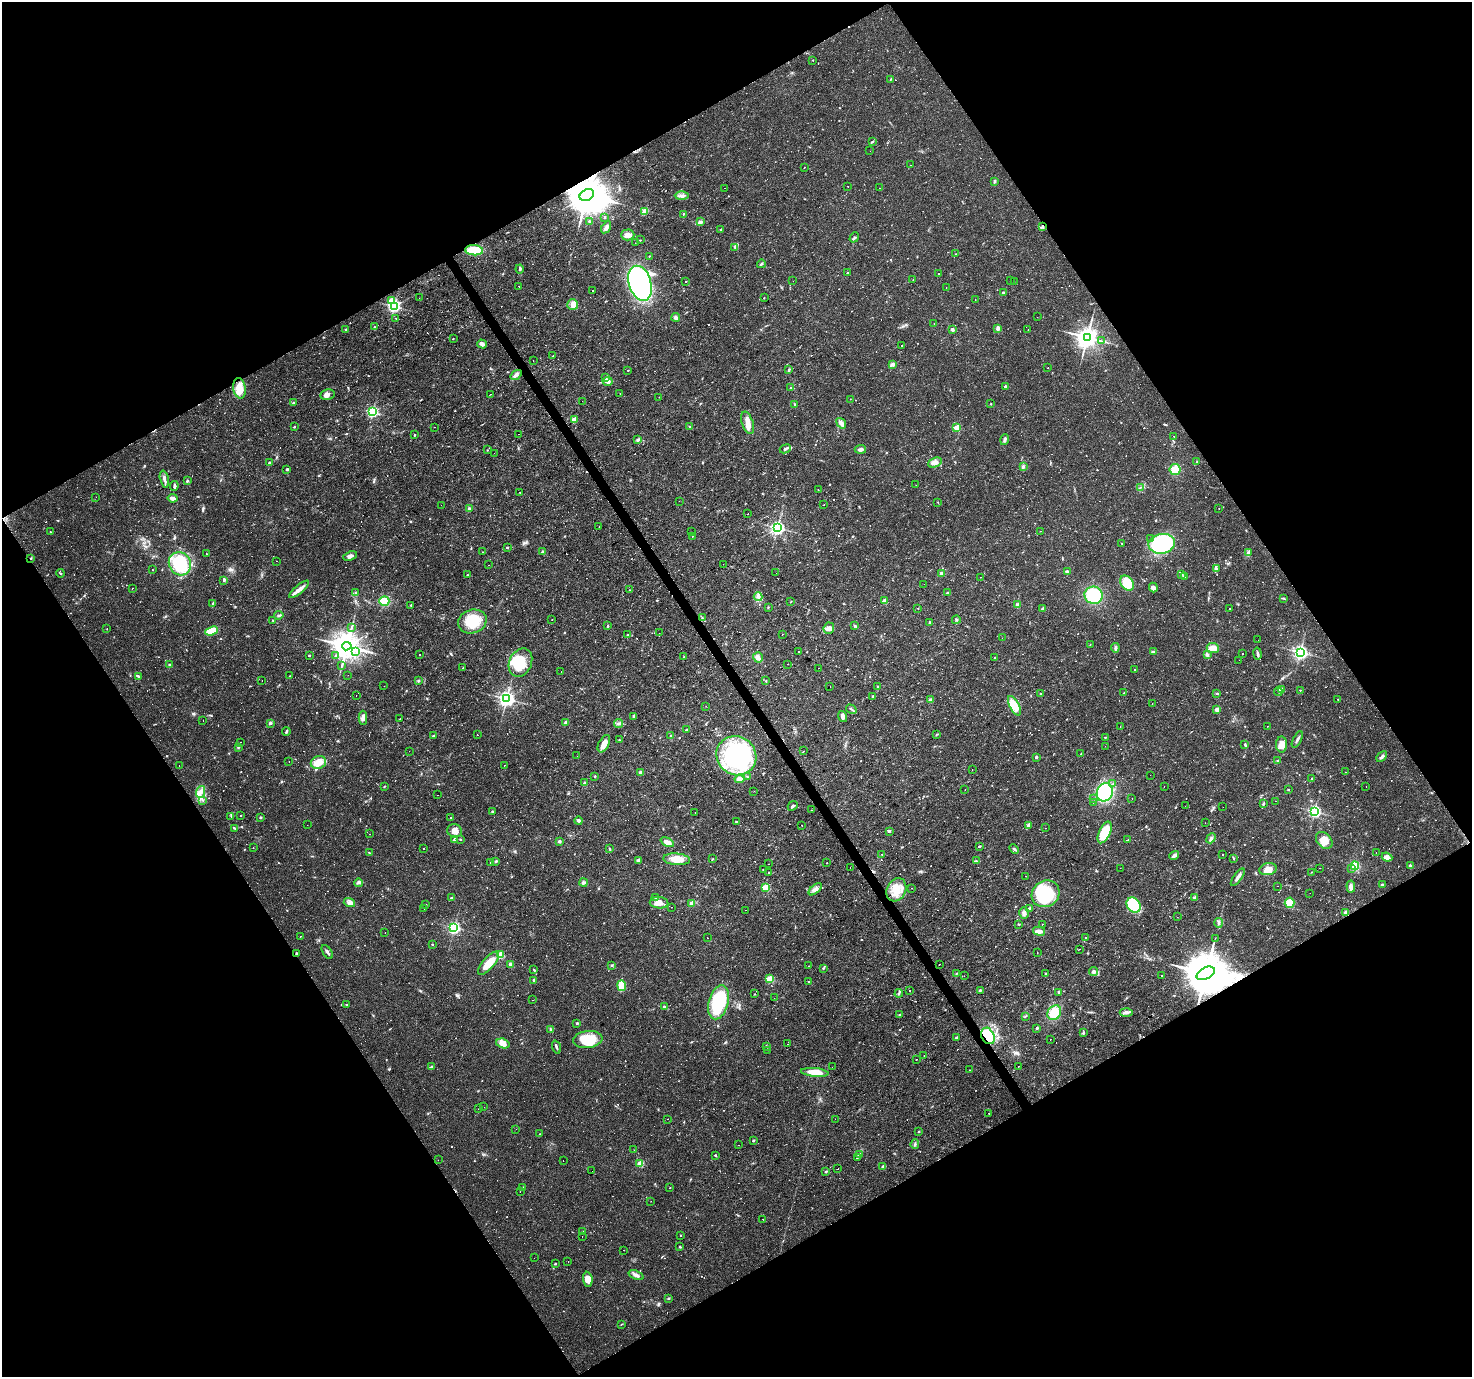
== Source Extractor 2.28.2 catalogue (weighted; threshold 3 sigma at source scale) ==
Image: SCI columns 1-5878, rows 113-5612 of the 5878 x 5787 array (HDU 1 of 3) = the unmasked area's bounding box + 8 px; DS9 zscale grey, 4 x 4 block average (1 PNG px = mean of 4 x 4 image px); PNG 1474 x 1379 px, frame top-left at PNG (2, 2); each listed source drawn as its Kron ellipse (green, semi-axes under 4 px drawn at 4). Shown black and unused: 48% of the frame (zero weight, under 2 of 3 exposures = <1% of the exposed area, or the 3 px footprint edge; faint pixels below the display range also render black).
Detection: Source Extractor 2.28.2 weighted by HDU 2 'WHT'. Background 0.0199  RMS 0.0024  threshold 0.011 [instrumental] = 3 sigma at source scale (4.5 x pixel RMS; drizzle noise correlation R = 1.50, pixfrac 1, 0.0396/0.0396 arcsec/px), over >= 5 px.
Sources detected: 1338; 5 too faint to see at this stretch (4 x 4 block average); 2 inside a brighter object's white glare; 264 cosmic-ray / hot-pixel residue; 1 long thin detection or spike segment (spike, bleed or trail) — neither listed nor drawn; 9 coinciding with a brighter row at this scale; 23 inside a brighter listed object's ellipse — not listed separately; of the other 1034, all 500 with FLUX_AUTO >= 0.887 (the completeness limit of this list) listed and drawn (534 fainter detections not listed), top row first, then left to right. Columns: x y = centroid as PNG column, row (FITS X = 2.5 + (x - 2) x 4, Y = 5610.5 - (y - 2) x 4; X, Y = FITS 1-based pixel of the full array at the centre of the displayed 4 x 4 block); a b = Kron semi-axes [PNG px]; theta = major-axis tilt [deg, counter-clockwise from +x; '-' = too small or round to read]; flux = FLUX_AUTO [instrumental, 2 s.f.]
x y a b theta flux
813 60 2 2 - 1
891 79 2 2 - 1.2
872 142 3 2 - 1.2
870 151 2 2 - 1.1
911 165 2 2 - 1.9
804 167 2 2 - 1.1
995 181 4 2 - 1.9
848 186 2 2 - 6.1
725 188 2 2 - 0.94
880 188 2 2 - 9.8
587 195 7 5 28 7200
682 196 7 4 0 5.1
645 211 2 2 - 35
683 214 2 2 - 1.1
605 217 3 2 - 1.2
589 221 3 2 - 1.1
701 222 3 2 - 2.1
606 227 7 3 58 5.7
1042 227 3 2 - 2
721 229 2 2 - 1.2
628 235 7 5 0 7.9
854 237 5 2 - 2.4
640 240 2 2 - 1.1
635 243 2 2 - 0.93
735 247 4 2 - 1.7
474 250 9 5 -5 40
955 254 2 2 - 0.9
649 256 2 2 - 1.1
761 264 4 2 - 1.9
520 269 4 3 - 2.2
847 273 2 2 - 1.7
938 273 2 2 - 1.7
913 280 2 2 - 2.9
686 281 2 2 - 1.5
793 281 2 2 - 1.6
1010 281 2 2 - 2.3
1014 282 2 2 - 1.2
640 283 18 11 -74 410
519 286 2 2 - 1.7
946 287 2 2 - 3.5
593 291 2 2 - 1.2
1003 293 4 3 - 1.7
419 298 2 2 - 0.91
764 298 2 2 - 1
975 299 2 2 - 0.93
391 301 2 2 - 33
573 305 5 5 - 11
394 306 2 2 - 380
676 317 4 3 - 3.1
1037 317 2 2 - 1.4
396 318 2 2 - 1.1
934 324 2 2 - 2.1
374 327 2 2 - 1.6
998 328 4 3 - 3.8
346 329 3 2 - 1.1
952 330 2 2 - 13
1028 330 2 2 - 4.6
1087 337 3 3 - 1400
453 339 2 2 - 1.1
1101 341 3 2 - 1.2
482 344 5 3 - 6.4
901 345 2 2 - 1.8
553 356 2 2 - 1
533 360 2 2 - 6.3
892 365 3 3 - 2.7
1048 368 2 2 - 3.8
628 370 2 2 - 1.7
789 370 3 2 - 1.6
516 375 6 3 34 5.3
605 377 3 2 - 1.4
607 381 5 4 - 6.8
1005 386 2 2 - 3.4
239 388 10 6 -80 21
791 388 3 2 - 1.6
620 393 2 2 - 1
490 394 2 2 - 7.9
328 395 7 5 10 6.3
659 397 2 2 - 1.2
850 399 2 2 - 1.3
582 401 2 2 - 1.9
293 402 2 2 - 4.2
795 404 2 2 - 1.5
991 404 2 2 - 1
372 412 2 2 - 260
574 420 2 2 - 35
747 423 11 5 -69 12
841 423 6 3 -53 7.5
294 427 2 2 - 3.3
435 427 2 2 - 1.3
690 427 3 2 - 1
957 428 2 2 - 60
518 434 2 2 - 1.5
415 435 2 2 - 1.3
1174 436 2 2 - 1.6
638 440 2 2 - 11
1004 440 5 3 - 3.1
785 449 6 2 24 4.2
860 449 6 3 5 5.2
487 450 2 2 - 0.89
494 453 2 2 - 0.94
269 462 2 2 - 4.6
935 462 7 4 24 10
1197 462 3 2 - 1.1
1023 467 4 3 - 3.4
287 469 4 2 - 1.7
1175 469 5 5 - 17
164 479 8 3 -76 5.4
187 481 3 2 - 2
916 485 2 2 - 1.3
174 486 5 2 - 3.6
1140 488 2 2 - 1.1
818 490 2 2 - 1.6
520 492 2 2 - 9.1
96 497 2 2 - 0.96
173 498 5 3 - 6
679 501 2 2 - 6.2
938 503 2 2 - 1.7
824 504 2 2 - 1.1
441 505 2 2 - 1.8
469 508 4 3 - 2.2
1219 508 2 2 - 2.5
748 514 2 2 - 2.5
599 527 2 2 - 0.97
777 528 3 2 - 490
1040 531 2 2 - 2
50 532 2 2 - 1.2
691 532 2 2 - 1.9
693 536 2 2 - 2.2
1150 538 2 2 - 1.6
1122 543 2 2 - 1.7
1162 544 13 10 9 130
507 547 2 2 - 2.5
483 552 2 2 - 0.93
543 552 2 2 - 17
1248 553 4 2 - 2.4
206 554 2 2 - 1.8
350 556 7 4 20 5.4
31 558 3 2 - 1.3
277 561 2 2 - 1.2
180 564 12 10 -56 91
723 564 2 2 - 1.2
488 565 2 2 - 1.7
152 569 2 2 - 1.3
1216 569 4 3 - 3.8
1067 572 3 3 - 2.7
60 573 4 2 - 1.2
776 573 2 2 - 0.91
941 573 3 2 - 3.7
1181 574 2 2 - 1.7
467 575 2 2 - 1.4
1185 576 3 2 - 4
981 577 2 2 - 2.8
224 581 3 2 - 1.6
1127 583 8 6 -50 35
924 584 2 2 - 1.9
1153 587 5 4 - 4.2
132 588 2 2 - 12
299 589 12 4 40 9.3
629 590 2 2 - 1
355 593 2 2 - 1
947 593 2 2 - 3
1094 595 9 8 - 78
758 597 4 3 - 4
1284 598 3 2 - 1.2
384 601 5 5 - 20
791 601 2 2 - 1.2
885 601 2 2 - 26
212 604 3 2 - 1.3
411 605 2 2 - 3.3
1018 605 2 2 - 17
768 607 2 2 - 0.95
918 608 2 2 - 1.2
1229 608 2 2 - 5.4
1042 609 4 2 - 2.4
279 615 5 2 - 1.9
702 618 2 2 - 0.92
552 619 2 2 - 2.4
273 620 2 2 - 0.92
956 620 4 3 - 2
472 621 14 12 16 49
929 622 2 2 - 1.5
607 626 2 2 - 2.8
855 626 3 2 - 1.7
351 627 4 2 - 1.7
107 628 2 2 - 1
829 628 5 5 - 6.1
211 631 6 3 20 34
659 633 2 2 - 1.2
782 634 2 2 - 2.2
627 635 2 2 - 1.1
1002 638 2 2 - 1.1
1258 640 2 2 - 0.99
1090 645 2 2 - 2.9
347 646 5 4 - 2800
1115 648 4 3 - 3.1
1213 648 6 5 - 14
798 651 2 2 - 3.4
356 652 2 2 - 2.6
1153 652 4 2 - 2.1
1300 652 3 3 - 520
1242 653 2 2 - 0.98
1207 654 4 2 - 2.2
1257 654 6 2 -80 3.7
309 655 2 2 - 3.1
419 655 2 2 - 0.96
336 656 2 2 - 7.7
684 657 2 2 - 0.94
758 657 5 4 - 6.8
995 657 2 2 - 2.2
1239 660 2 2 - 0.99
520 663 15 11 64 43
787 664 2 2 - 1.3
169 665 2 2 - 1.2
342 665 2 2 - 1.2
463 668 2 2 - 2
819 668 2 2 - 1.1
1134 670 2 2 - 0.91
561 672 2 2 - 1.3
348 675 2 2 - 0.91
138 676 4 2 - 1.5
290 676 2 2 - 1.1
262 681 2 2 - 7.2
418 681 3 2 - 1.5
766 681 2 2 - 1.1
384 686 2 2 - 0.94
830 686 2 2 - 1
877 686 2 2 - 0.95
1281 689 3 2 - 1.6
1300 690 2 2 - 1.4
1278 691 5 2 - 2.3
1124 693 2 2 - 1.8
1217 693 2 2 - 2
1040 694 3 2 - 1.2
356 695 2 2 - 0.93
873 696 2 2 - 1.2
506 699 3 3 - 660
1338 699 2 2 - 1
930 700 4 3 - 3.1
1152 704 2 2 - 1.7
706 706 2 2 - 1.6
1014 706 10 5 -62 14
851 709 5 2 - 2.2
1217 710 2 2 - 27
633 716 4 2 - 1.9
842 717 6 3 -69 4.8
363 718 7 4 89 7
400 718 2 2 - 1.3
203 721 2 2 - 1.2
566 722 2 2 - 13
270 723 2 2 - 3.8
618 723 4 3 - 2.8
1120 726 2 2 - 1.4
1268 726 2 2 - 1.6
686 730 2 2 - 4.6
286 732 4 2 - 2.6
477 735 2 2 - 4.6
936 735 3 2 - 1.1
433 736 3 2 - 1.1
671 736 3 2 - 1.5
1105 737 3 2 - 0.99
1297 739 9 2 62 4.1
619 740 2 2 - 1.7
241 742 2 2 - 2
604 744 9 5 63 13
1245 744 4 2 - 1.6
1281 744 8 5 -89 13
1105 746 2 2 - 0.89
238 747 3 2 - 1.5
409 751 2 2 - 1.4
803 751 2 2 - 2
1081 754 2 2 - 7.3
577 756 2 2 - 0.98
736 756 20 19 - 270
1036 757 2 2 - 6.8
1382 757 6 2 45 4.4
289 761 2 2 - 1.4
1277 761 2 2 - 1.5
318 762 8 6 23 15
179 766 2 2 - 4.3
504 766 2 2 - 5.2
972 770 2 2 - 0.9
640 772 2 2 - 14
1345 772 2 2 - 4
1150 775 2 2 - 3.3
595 776 2 2 - 3.1
747 777 3 2 - 1
739 779 5 4 - 6.5
1311 779 2 2 - 0.98
584 783 2 2 - 1.6
1113 784 2 2 - 1
384 786 4 2 - 1.1
1164 787 2 2 - 1.6
1366 787 2 2 - 4.1
965 789 2 2 - 1.4
1288 789 2 2 - 1.1
754 791 2 2 - 1.1
200 792 6 4 69 7.8
1105 792 9 8 - 110
438 795 2 2 - 11
1094 798 2 2 - 1.5
1132 798 2 2 - 1.7
203 800 2 2 - 0.95
1276 801 2 2 - 1.1
1094 802 2 2 - 0.89
1263 804 4 2 - 2
793 806 5 2 - 3
1185 806 2 2 - 1.5
1223 807 2 2 - 0.97
811 810 2 2 - 1
1314 811 2 2 - 360
492 812 3 2 - 1.4
695 812 2 2 - 2
241 815 2 2 - 1.8
231 816 2 2 - 0.98
260 818 2 2 - 1.9
450 818 2 2 - 2.3
579 821 4 3 - 2.4
736 822 2 2 - 1
1205 823 2 2 - 1.7
307 825 2 2 - 1.4
802 825 2 2 - 3.3
1029 825 4 3 - 3.4
234 828 3 2 - 1.4
1046 828 2 2 - 1.3
454 831 7 6 - 11
889 831 2 2 - 5.7
1105 832 11 5 65 37
370 834 2 2 - 2.2
1211 838 5 3 - 3.5
454 839 3 2 - 4.1
460 839 2 2 - 1.8
1128 840 2 2 - 1.2
1324 840 9 7 -46 17
560 841 3 2 - 2.8
667 842 7 4 -25 11
979 846 2 2 - 1.9
253 848 2 2 - 6.6
423 848 2 2 - 1.3
609 849 4 2 - 1.6
1014 849 5 2 - 2.3
370 853 3 2 - 0.89
1376 853 2 2 - 0.9
882 854 2 2 - 1.1
1174 855 5 3 - 5.6
1222 855 2 2 - 0.96
1387 857 5 3 - 8.6
1234 858 3 2 - 1
677 859 13 5 -5 25
713 859 3 2 - 1.1
638 860 3 3 - 2.8
976 861 4 2 - 1.8
490 862 2 2 - 1.2
496 862 3 2 - 1.6
827 863 2 2 - 1.1
768 864 2 2 - 0.9
1410 865 2 2 - 4.9
1355 866 4 3 - 35
850 867 2 2 - 1.3
1120 868 2 2 - 1.7
1320 868 2 2 - 1.4
1268 869 9 6 9 17
1351 869 2 2 - 1.1
763 870 2 2 - 0.98
769 872 2 2 - 1.5
1311 872 2 2 - 1.1
1026 876 2 2 - 1.3
1238 877 10 3 54 5.7
359 883 4 2 - 2.3
584 883 4 3 - 2.7
1382 884 3 2 - 1.4
1277 886 2 2 - 1
765 887 2 2 - 72
1351 887 6 3 -85 7.7
911 888 2 2 - 3.4
815 889 8 4 42 6.8
896 890 12 9 63 24
1310 893 2 2 - 1.7
1046 894 14 13 - 100
655 897 2 2 - 2.1
451 898 2 2 - 4.7
1195 898 2 2 - 9
349 902 6 3 -16 4.6
659 903 9 5 -4 12
692 903 2 2 - 34
1290 903 5 5 - 22
426 905 2 2 - 0.95
1134 905 8 6 -53 74
672 907 2 2 - 2.2
1029 908 4 2 - 3
424 909 2 2 - 1.2
745 910 2 2 - 0.96
1024 913 6 5 - 5.1
1346 913 3 3 - 6.3
1177 917 2 2 - 1.5
1218 923 5 3 - 3.4
1019 924 2 2 - 0.98
1043 924 2 2 - 13
454 928 2 2 - 310
1039 931 6 4 -15 6.8
385 933 2 2 - 1.3
300 936 2 2 - 0.89
1086 937 2 2 - 1.1
707 938 2 2 - 1.5
1215 938 2 2 - 5.1
432 944 2 2 - 2.7
1079 949 2 2 - 1.9
327 952 8 2 -57 4
1037 952 2 2 - 1.2
297 953 2 2 - 1.4
500 955 2 2 - 82
488 963 15 5 48 29
939 964 2 2 - 6.4
511 965 4 4 - 5.3
612 965 3 2 - 1.6
809 966 2 2 - 1.8
823 968 3 2 - 1
534 970 4 2 - 1.2
1093 971 4 4 - 5
956 973 2 2 - 1
1206 973 10 6 28 10000
1046 974 2 2 - 2
964 976 2 2 - 1
1161 976 2 2 - 1.1
770 979 2 2 - 83
534 980 4 2 - 2.2
809 982 2 2 - 0.91
622 986 5 4 - 27
980 990 3 3 - 1.6
910 991 2 2 - 0.9
1058 992 2 2 - 1.5
899 993 4 2 - 2.2
755 994 2 2 - 1.3
774 998 2 2 - 1.7
533 1000 2 2 - 1.2
718 1002 17 10 75 96
347 1005 3 2 - 1.2
664 1007 2 2 - 6.8
1126 1012 6 4 -2 4.8
1054 1013 8 6 52 29
899 1014 2 2 - 2.6
1025 1016 3 2 - 1.3
577 1023 2 2 - 1.4
1037 1028 3 2 - 1.9
551 1030 4 3 - 2.2
1083 1033 4 2 - 1.4
988 1036 8 6 -64 58
956 1038 3 2 - 1.9
588 1039 14 8 7 46
1050 1039 2 2 - 0.91
503 1043 7 4 -18 11
788 1044 2 2 - 1
767 1046 3 2 - 1.4
556 1047 6 2 -71 2.9
768 1050 2 2 - 1.1
924 1056 2 2 - 2.9
916 1059 2 2 - 0.93
1019 1066 2 2 - 2.3
431 1067 3 2 - 1.5
832 1067 2 2 - 1.3
969 1070 2 2 - 5.6
815 1072 14 4 -5 23
484 1107 2 2 - 5.7
479 1109 2 2 - 1.2
989 1113 2 2 - 1.2
667 1119 2 2 - 0.98
835 1119 2 2 - 5.9
516 1129 2 2 - 1.5
919 1132 2 2 - 1.9
540 1134 2 2 - 1.2
753 1140 2 2 - 1.9
915 1144 5 2 - 2.1
738 1145 2 2 - 1.3
634 1150 2 2 - 1.2
859 1154 3 2 - 1.5
715 1155 2 2 - 2.2
857 1158 2 2 - 1
438 1160 2 2 - 1.5
563 1160 2 2 - 1.2
640 1164 2 2 - 54
883 1166 2 2 - 7.8
838 1169 2 2 - 2.4
592 1171 2 2 - 0.89
826 1171 2 2 - 4.2
523 1187 2 2 - 4.2
670 1188 2 2 - 1.1
520 1192 2 2 - 1
651 1201 2 2 - 1.4
763 1219 2 2 - 1.2
583 1231 2 2 - 1
680 1235 2 2 - 1.4
582 1237 2 2 - 1
680 1247 3 2 - 1.6
623 1250 2 2 - 2.9
534 1258 2 2 - 4.7
568 1262 2 2 - 5.7
555 1264 2 2 - 3.2
636 1275 8 3 -20 6.2
588 1279 7 5 -83 14
668 1298 2 2 - 1.7
622 1324 3 2 - 1
Overlapping masked pixels (flux is a lower limit): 6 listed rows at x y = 587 195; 474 250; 31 558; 297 953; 1206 973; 988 1036
Diffuse or blended objects may show on this block-average render without a row.